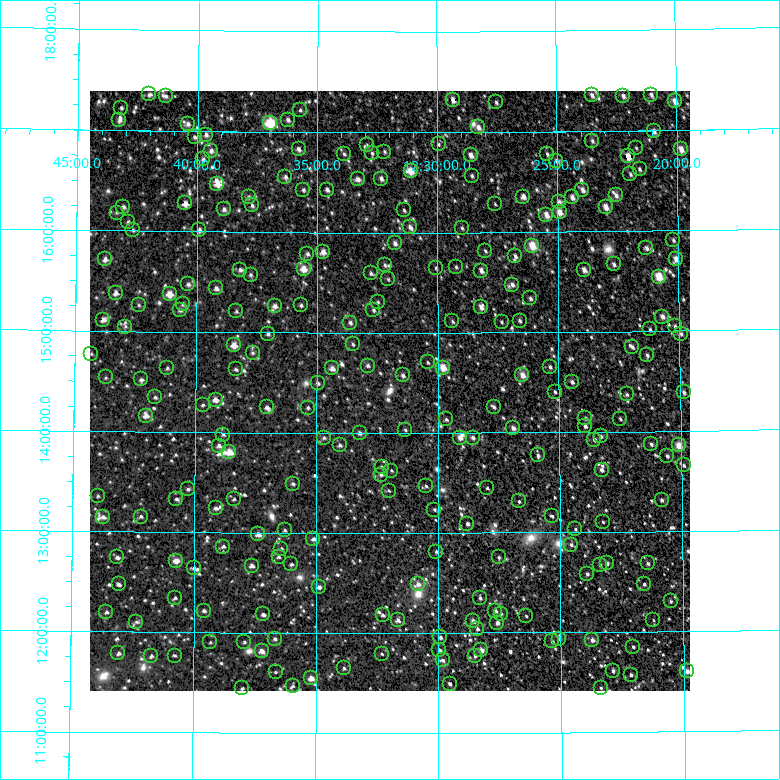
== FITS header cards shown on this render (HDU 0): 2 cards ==
NAXIS1  =                  600 / Width of image
NAXIS2  =                  600 / Height of image

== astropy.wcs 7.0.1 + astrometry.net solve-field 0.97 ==
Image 600 x 600 px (HDU 0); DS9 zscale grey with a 90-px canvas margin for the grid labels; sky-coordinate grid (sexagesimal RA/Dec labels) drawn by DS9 from the SOLVED WCS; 249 Tycho-2 reference stars matched to detected sources circled (green)
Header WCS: RA---TAN/DEC--TAN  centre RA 12:32:00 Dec +14:25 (188.00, +14.42 deg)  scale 36 arcsec/px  FOV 360.0' x 360.0'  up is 0 deg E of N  parity normal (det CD < 0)
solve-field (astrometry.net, Tycho-2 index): VERIFIED the header's WCS against the Tycho-2 star catalogue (verified at 7 index scales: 18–289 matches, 0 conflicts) and refined it, rather than solving blind
Solved WCS: RA---TAN-SIP/DEC--TAN-SIP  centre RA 12:32:00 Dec +14:25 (188.00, +14.42 deg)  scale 36 arcsec/px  FOV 360.0' x 359.7'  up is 0 deg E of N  parity normal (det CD < 0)
The solver's refit moves the header's centre by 12 arcsec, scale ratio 1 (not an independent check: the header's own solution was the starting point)
Tycho-2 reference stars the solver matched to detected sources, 249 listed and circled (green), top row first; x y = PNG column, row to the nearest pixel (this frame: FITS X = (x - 90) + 1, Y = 600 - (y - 91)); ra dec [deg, ICRS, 3 dp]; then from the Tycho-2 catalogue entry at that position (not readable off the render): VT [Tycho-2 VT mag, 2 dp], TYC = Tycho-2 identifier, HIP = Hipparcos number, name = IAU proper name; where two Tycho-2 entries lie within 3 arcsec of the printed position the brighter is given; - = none
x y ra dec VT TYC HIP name
149 94 190.508 +17.358 10.09 1446-493-1 - -
592 95 185.878 +17.356 9.09 1445-1712-1 60441 -
651 95 185.258 +17.354 9.62 1445-972-1 - -
166 96 190.336 +17.343 10.49 1446-1452-1 - -
623 96 185.549 +17.345 9.54 1445-1329-1 - -
453 100 187.335 +17.322 7.74 1445-1374-1 60933 -
675 101 185.012 +17.285 8.69 1445-1533-1 60145 -
496 102 186.879 +17.293 9.95 1445-784-1 - -
121 108 190.798 +17.224 10.47 1446-360-1 - -
300 110 188.931 +17.218 10.64 1446-1302-1 - -
119 120 190.815 +17.098 9.64 1446-231-1 - -
288 120 189.059 +17.122 9.49 1446-1524-1 - -
270 123 189.243 +17.090 5.85 1446-2470-1 61571 -
188 124 190.100 +17.070 9.68 1446-410-1 - -
478 127 187.067 +17.045 9.29 1445-1366-1 - -
654 131 185.236 +16.990 9.09 1445-674-1 60222 -
206 135 189.913 +16.966 9.40 1446-238-1 61774 -
195 137 190.031 +16.942 10.02 1446-637-1 - -
592 141 185.879 +16.903 10.18 1445-1218-1 - -
439 144 187.483 +16.878 11.21 1445-600-1 - -
367 145 188.230 +16.872 11.09 1446-872-1 - -
636 148 185.422 +16.828 10.84 1445-1157-1 - -
299 149 188.944 +16.830 9.15 1446-677-1 61470 -
681 149 184.955 +16.809 7.99 1445-1934-1 - -
211 151 189.858 +16.806 9.58 1446-859-1 - -
384 152 188.049 +16.807 10.83 1446-1385-1 - -
372 153 188.177 +16.791 11.11 1446-321-1 - -
344 154 188.469 +16.780 10.84 1446-963-1 - -
547 154 186.351 +16.780 10.89 1445-1548-1 - -
471 155 187.150 +16.768 9.19 1445-935-1 60874 -
628 156 185.509 +16.745 6.67 1445-1225-1 60313 -
203 159 189.940 +16.721 10.35 1446-183-1 - -
556 161 186.257 +16.709 10.32 1445-1321-1 - -
640 169 185.390 +16.616 10.01 1445-1805-1 - -
411 171 187.777 +16.614 7.59 1445-1676-1 61080 -
630 174 185.484 +16.566 10.33 1445-1670-1 - -
472 176 187.139 +16.565 10.74 1445-962-1 - -
285 177 189.081 +16.551 9.72 1446-923-1 - -
358 179 188.330 +16.530 10.23 1446-890-1 - -
381 179 188.083 +16.538 9.27 1446-952-1 61194 -
217 184 189.788 +16.480 7.63 1446-922-1 61727 -
303 190 188.893 +16.423 10.20 1446-535-1 - -
327 190 188.646 +16.427 9.81 1446-440-1 - -
582 190 185.987 +16.417 8.99 1445-1697-1 - -
616 195 185.637 +16.358 9.63 1445-2404-1 60355 -
249 197 189.463 +16.349 10.91 1446-1374-1 - -
523 197 186.601 +16.355 9.40 1445-1666-1 - -
572 197 186.093 +16.343 9.02 1445-1362-1 - -
559 202 186.231 +16.298 9.98 1445-2397-1 - -
185 203 190.122 +16.279 7.91 1446-871-1 61844 -
495 204 186.899 +16.281 11.09 1445-1440-1 - -
252 205 189.427 +16.265 10.15 1446-1179-1 - -
123 207 190.766 +16.234 9.98 1446-1669-1 62044 -
606 207 185.747 +16.243 8.39 1445-1451-1 60392 -
224 209 189.718 +16.223 10.33 1446-1153-1 - -
404 210 187.846 +16.221 10.27 1445-2518-1 - -
560 212 186.227 +16.195 8.22 1445-1594-1 60566 -
117 213 190.835 +16.179 11.17 1446-1515-1 - -
546 215 186.365 +16.171 8.32 1445-1747-1 60621 -
128 222 190.716 +16.089 10.47 1446-1188-1 - -
410 227 187.785 +16.054 10.12 1445-1643-1 - -
462 228 187.242 +16.043 10.65 1445-1799-1 60909 -
133 230 190.661 +16.008 10.45 1446-964-1 - -
199 230 189.972 +16.015 9.57 1446-1531-1 - -
673 240 185.048 +15.904 10.06 1445-441-1 - -
395 243 187.942 +15.891 9.78 1445-1937-1 61142 -
532 246 186.514 +15.864 6.86 1445-1929-1 60672 -
646 248 185.328 +15.828 9.46 1445-2442-1 - -
485 251 187.001 +15.815 11.11 1445-2418-1 - -
323 252 188.686 +15.807 8.81 1446-72-1 61385 -
307 254 188.849 +15.786 9.90 1446-1756-1 - -
515 256 186.690 +15.762 9.58 1445-2521-1 - -
105 259 190.949 +15.714 9.09 1446-1505-1 62111 -
676 259 185.025 +15.715 8.09 1445-135-1 60152 -
614 264 185.669 +15.670 9.78 1445-2528-1 - -
385 265 188.047 +15.675 10.45 1446-2419-1 - -
456 267 187.307 +15.656 10.81 1445-2520-1 - -
436 268 187.517 +15.647 10.82 1445-2531-1 - -
304 269 188.888 +15.636 8.20 1446-1131-1 61450 -
240 270 189.545 +15.623 10.29 1446-2350-1 61642 -
584 270 185.978 +15.618 8.93 1445-248-1 60478 -
481 271 187.045 +15.619 8.63 1445-418-1 60836 -
371 273 188.192 +15.592 10.15 1446-1451-1 - -
251 275 189.439 +15.576 10.14 1446-2346-1 - -
659 277 185.203 +15.541 6.57 1445-2561-1 60210 -
388 279 188.011 +15.533 10.99 1446-361-1 - -
188 284 190.084 +15.474 9.81 1446-1434-1 - -
512 285 186.724 +15.478 10.01 1445-390-1 - -
216 288 189.793 +15.436 9.94 1446-1173-1 - -
116 293 190.835 +15.379 8.91 1446-902-1 62076 -
170 294 190.277 +15.377 8.05 1446-1139-1 61901 -
530 298 186.537 +15.338 10.28 1445-30-1 - -
378 302 188.118 +15.305 10.75 1446-2349-1 - -
183 304 190.134 +15.276 10.23 1446-189-1 - -
139 305 190.593 +15.260 10.93 1446-1110-1 - -
301 305 188.914 +15.272 10.68 1446-903-1 - -
275 306 189.185 +15.264 9.38 1446-1709-1 - -
481 307 187.049 +15.252 8.92 1445-3-1 60838 -
180 310 190.167 +15.215 10.05 1446-721-1 - -
373 310 188.164 +15.227 10.57 1446-1340-1 - -
236 311 189.584 +15.209 10.42 1446-425-1 - -
662 317 185.172 +15.144 9.18 1445-580-1 60198 -
103 320 190.963 +15.112 8.84 1446-914-1 62116 -
452 321 187.346 +15.112 10.29 1445-72-1 - -
520 321 186.651 +15.117 10.31 1445-535-1 - -
502 322 186.837 +15.106 11.03 1445-341-1 - -
350 323 188.405 +15.102 9.94 1446-555-1 61306 -
675 326 185.044 +15.049 10.26 1445-216-1 - -
125 327 190.729 +15.045 11.19 1446-989-1 - -
650 329 185.302 +15.017 10.16 1445-51-1 - -
268 334 189.255 +14.986 10.46 881-30-1 - -
681 334 184.981 +14.971 10.02 879-93-1 - -
353 344 188.377 +14.885 10.53 880-95-1 - -
234 345 189.606 +14.872 7.72 881-113-1 61662 -
632 347 185.485 +14.844 9.61 879-101-1 60307 -
253 353 189.414 +14.797 10.76 881-994-1 - -
91 354 191.077 +14.769 11.16 881-138-1 - -
647 355 185.333 +14.759 9.87 879-60-1 - -
428 362 187.602 +14.703 11.17 880-214-1 - -
368 366 188.223 +14.673 10.20 880-103-1 - -
550 367 186.339 +14.651 10.23 879-904-1 60608 -
167 368 190.293 +14.634 10.81 881-205-1 - -
332 368 188.590 +14.644 8.93 880-75-1 61356 -
443 368 187.445 +14.650 7.43 880-78-1 60960 -
236 369 189.586 +14.629 10.47 881-212-1 - -
403 375 187.861 +14.574 9.46 880-212-1 61109 -
522 375 186.625 +14.572 8.18 880-132-1 60705 -
106 377 190.927 +14.535 10.96 881-262-1 - -
141 379 190.559 +14.519 9.94 881-221-1 61987 -
572 382 186.112 +14.500 9.59 879-47-1 - -
318 383 188.740 +14.495 10.42 880-167-1 - -
555 392 186.291 +14.405 9.96 879-190-1 - -
684 392 184.962 +14.383 8.99 879-75-1 60124 -
627 394 185.550 +14.371 10.18 879-17-1 - -
155 397 190.413 +14.345 10.33 881-1004-1 - -
216 400 189.791 +14.325 10.30 881-1035-1 61728 -
203 405 189.924 +14.273 10.66 881-149-1 - -
267 407 189.260 +14.252 8.95 881-244-1 61573 -
494 407 186.923 +14.258 9.69 880-44-1 60803 -
308 408 188.840 +14.249 10.54 880-322-1 - -
146 416 190.510 +14.159 9.01 881-11-1 61976 -
585 418 185.977 +14.137 10.11 879-63-1 - -
446 419 187.413 +14.133 10.49 880-126-1 - -
620 419 185.617 +14.124 10.45 879-128-1 - -
585 426 185.982 +14.058 9.51 879-12-1 - -
513 428 186.722 +14.044 8.99 880-746-1 60738 -
405 430 187.835 +14.031 10.58 880-529-1 - -
360 433 188.305 +13.999 9.91 880-545-1 - -
223 435 189.711 +13.978 10.27 881-805-1 - -
601 436 185.823 +13.954 10.37 879-396-1 - -
324 438 188.675 +13.950 10.66 880-476-1 - -
460 438 187.274 +13.950 8.95 880-536-1 60918 -
473 438 187.141 +13.951 9.84 880-867-1 - -
594 440 185.887 +13.923 9.15 879-385-1 60445 -
651 444 185.303 +13.870 10.54 879-485-1 - -
340 445 188.510 +13.877 10.36 880-615-1 - -
679 445 185.020 +13.855 7.11 879-413-1 60150 -
219 446 189.753 +13.867 9.59 881-860-1 - -
229 452 189.646 +13.805 7.34 881-1034-1 61676 -
538 455 186.471 +13.770 10.17 880-761-1 - -
667 456 185.141 +13.751 10.05 879-430-1 60188 -
684 465 184.972 +13.654 10.39 879-374-1 - -
382 467 188.076 +13.658 10.15 880-651-1 61191 -
602 470 185.816 +13.622 8.53 879-300-1 60419 -
391 471 187.979 +13.623 10.72 880-760-1 - -
381 475 188.087 +13.584 9.92 880-775-1 61195 -
293 484 188.989 +13.490 10.44 881-657-1 - -
426 486 187.624 +13.469 10.36 880-567-1 - -
487 488 186.994 +13.446 10.24 880-505-1 - -
188 489 190.066 +13.431 10.23 881-880-1 - -
389 491 188.007 +13.424 11.02 880-843-1 - -
98 496 190.991 +13.350 10.83 881-347-1 - -
176 499 190.185 +13.334 10.02 881-889-1 61871 -
234 499 189.596 +13.334 10.60 881-870-1 - -
662 500 185.203 +13.311 10.01 879-318-1 - -
519 501 186.669 +13.310 10.82 880-515-1 - -
216 508 189.781 +13.243 9.76 881-689-1 - -
434 510 187.537 +13.233 11.03 880-659-1 - -
552 516 186.328 +13.160 10.22 879-460-1 60604 -
103 517 190.933 +13.143 9.72 881-295-1 - -
141 517 190.548 +13.151 10.41 881-785-1 - -
603 522 185.809 +13.099 10.70 879-287-1 - -
467 524 187.199 +13.088 9.43 880-633-1 60896 -
575 529 186.091 +13.028 11.13 879-356-1 - -
285 530 189.073 +13.025 10.27 881-898-1 61525 -
258 534 189.342 +12.984 8.30 881-980-1 61600 -
313 539 188.778 +12.939 9.27 880-716-1 61416 -
571 545 186.135 +12.875 10.23 879-462-1 - -
223 547 189.702 +12.859 10.02 881-740-1 - -
281 549 189.105 +12.840 10.47 881-687-1 - -
436 552 187.518 +12.810 10.34 880-520-1 - -
117 557 190.783 +12.743 9.59 881-374-1 - -
279 557 189.135 +12.759 9.96 881-623-1 - -
499 557 186.878 +12.753 10.58 880-798-1 - -
176 561 190.183 +12.715 8.08 881-976-1 61869 -
607 563 185.771 +12.685 9.39 879-295-1 60403 -
648 563 185.355 +12.680 9.61 879-432-1 - -
291 564 189.002 +12.685 10.10 881-735-1 - -
600 565 185.841 +12.668 10.14 879-323-1 - -
252 566 189.409 +12.670 9.13 881-935-1 61616 -
194 568 189.997 +12.642 9.84 881-798-1 61802 -
587 574 185.973 +12.580 10.58 879-487-1 60475 -
119 584 190.766 +12.472 9.35 878-424-1 62045 -
418 584 187.704 +12.487 8.75 877-335-1 61051 -
644 584 185.392 +12.473 9.84 876-211-1 - -
319 587 188.720 +12.459 9.02 877-123-1 61398 -
175 598 190.192 +12.341 10.36 878-564-1 - -
480 598 187.070 +12.345 9.59 877-331-1 60846 -
671 601 185.123 +12.297 10.70 876-223-1 - -
204 611 189.892 +12.218 10.28 878-1038-1 - -
495 611 186.915 +12.219 9.26 877-537-1 - -
106 612 190.889 +12.192 10.05 878-277-1 - -
263 614 189.286 +12.182 9.20 878-664-1 - -
501 614 186.858 +12.191 10.50 877-732-1 - -
383 615 188.068 +12.179 10.86 877-339-1 61189 -
526 616 186.599 +12.164 10.93 877-482-1 - -
398 620 187.914 +12.128 8.11 877-614-1 61135 -
653 620 185.303 +12.114 10.46 876-283-1 - -
473 621 187.143 +12.117 8.10 877-3-1 60871 -
136 622 190.584 +12.100 10.87 878-730-1 - -
497 623 186.895 +12.099 8.22 877-858-1 - -
477 629 187.101 +12.039 9.87 877-750-1 - -
440 637 187.478 +11.954 9.26 877-285-1 - -
275 639 189.168 +11.938 10.15 878-569-1 - -
559 639 186.271 +11.938 10.04 876-495-1 - -
592 640 185.927 +11.920 9.02 876-53-1 60460 -
552 641 186.337 +11.910 8.85 876-121-1 60607 -
210 642 189.827 +11.900 10.90 878-702-1 - -
244 642 189.479 +11.904 11.37 878-532-1 61630 -
633 647 185.512 +11.848 10.34 876-243-1 - -
439 650 187.487 +11.827 9.79 877-55-1 - -
481 650 187.062 +11.827 8.03 877-678-1 60842 -
262 651 189.302 +11.818 8.13 878-506-1 - -
118 653 190.760 +11.783 9.23 878-392-1 62042 -
382 654 188.076 +11.791 11.07 877-151-1 - -
151 656 190.425 +11.760 9.99 878-1023-1 61944 -
175 656 190.185 +11.765 11.20 878-515-1 - -
475 656 187.126 +11.767 9.89 877-741-1 - -
443 660 187.452 +11.726 9.69 877-808-1 - -
344 668 188.461 +11.647 10.48 877-838-1 - -
613 671 185.720 +11.607 10.11 876-193-1 60387 -
687 671 184.966 +11.599 8.50 876-411-1 60126 -
276 672 189.159 +11.609 10.73 878-975-1 - -
631 675 185.536 +11.568 9.99 876-257-1 60325 -
311 678 188.795 +11.548 7.67 877-437-1 61423 -
450 684 187.385 +11.493 8.56 877-572-1 60945 -
293 686 188.985 +11.468 10.06 878-722-1 - -
242 688 189.497 +11.444 10.39 878-1068-1 - -
601 688 185.846 +11.442 10.39 876-449-1 - -